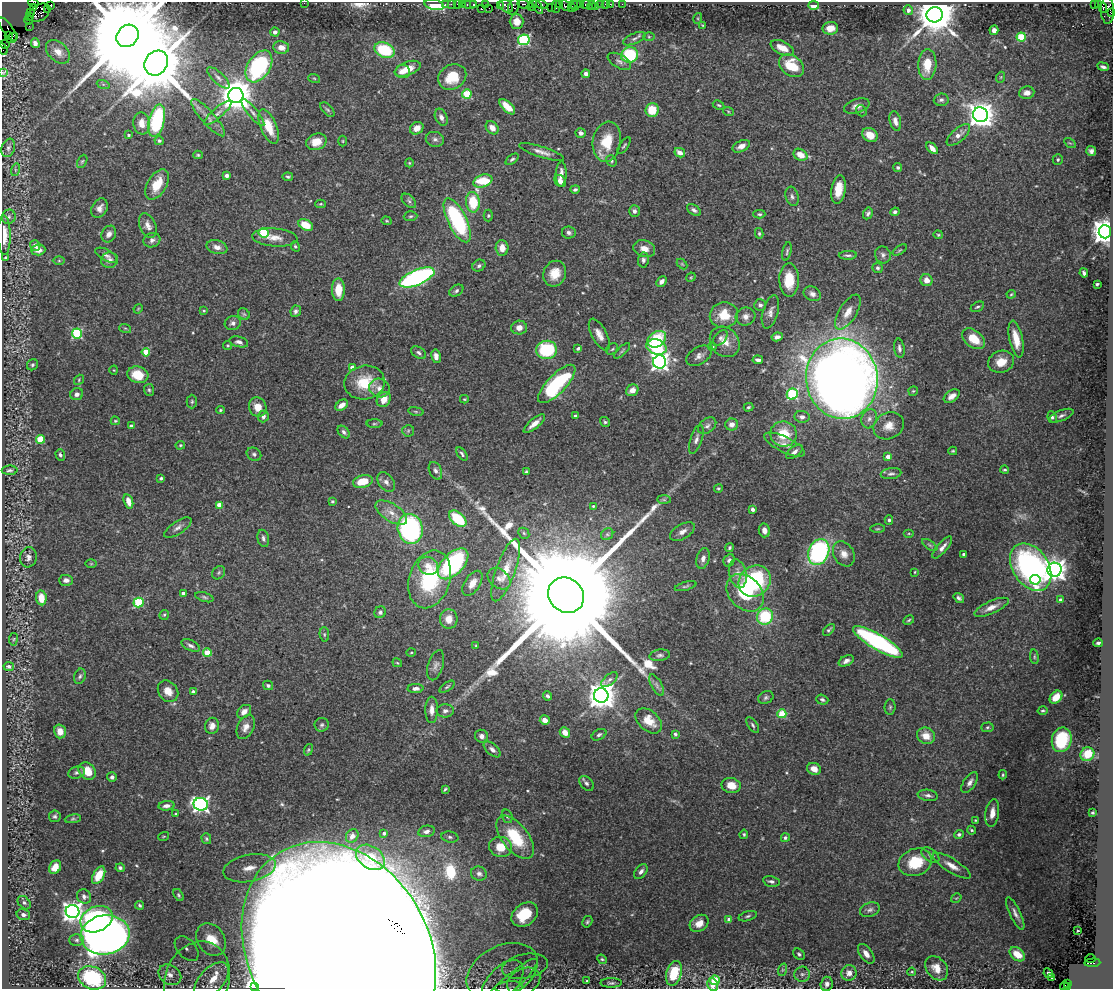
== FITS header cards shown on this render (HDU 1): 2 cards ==
NAXIS1  =                 1111
NAXIS2  =                  987

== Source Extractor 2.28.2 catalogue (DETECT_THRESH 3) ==
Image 1111 x 987 px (HDU 1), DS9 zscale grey, 1 PNG px = 1 image px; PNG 1115 x 991 px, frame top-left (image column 1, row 987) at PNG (2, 2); each listed source drawn as its Kron ellipse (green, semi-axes under 4 px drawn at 4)
Background 1.64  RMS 0.023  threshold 0.0703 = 3 sigma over >= 5 px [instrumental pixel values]
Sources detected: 513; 1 with non-positive FLUX_AUTO (blend fragments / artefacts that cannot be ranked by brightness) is neither listed nor drawn; of the other 512, the 500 brightest by FLUX_AUTO listed and drawn (12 fainter detections omitted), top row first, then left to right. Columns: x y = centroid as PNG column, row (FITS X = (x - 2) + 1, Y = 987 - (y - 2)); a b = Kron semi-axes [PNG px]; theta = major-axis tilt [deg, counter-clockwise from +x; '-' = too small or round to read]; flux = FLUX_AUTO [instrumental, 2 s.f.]
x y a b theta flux
33 3 5 3 - 130
304 3 2 2 - 11
445 4 2 2 - 39
451 4 2 2 - 31
458 4 3 3 - 160
462 4 3 2 - 68
470 4 7 3 0 140
474 4 3 3 - 100
525 4 7 3 -11 260
533 4 4 2 - 43
542 4 6 3 -18 90
559 4 3 2 - 65
573 4 3 2 - 49
580 4 3 2 - 88
586 4 5 3 - 110
600 4 3 3 - 95
605 4 2 2 - 14
610 4 3 2 - 25
622 4 2 2 - 9.7
1094 4 3 2 - 88
1098 4 3 3 - 24
50 5 4 3 - 120
434 5 10 5 -13 74
485 5 4 2 - 41
500 5 4 2 - 60
565 5 5 3 - 100
576 5 6 3 65 93
591 5 5 3 - 31
814 5 5 4 - 38
506 6 8 5 -43 250
514 6 9 5 71 210
595 6 2 2 - 18
531 7 4 2 - 50
538 7 8 3 -61 170
551 7 2 2 - 43
556 7 6 2 -89 97
571 7 3 2 - 76
33 8 3 3 - 300
489 8 2 2 - 23
1103 8 4 3 - 220
47 9 3 2 - 23
481 9 3 3 - 110
908 10 5 4 - 8.9
1107 10 13 6 -88 890
31 13 3 2 - 34
39 13 12 8 33 1000
1111 13 3 3 - 93
935 15 8 7 - 7000
30 17 3 3 - 37
698 18 5 3 - 1.7
29 20 4 4 - 87
517 21 7 7 - 16
703 25 3 3 - 1.6
29 26 2 2 - 23
830 28 8 6 6 17
8 29 14 5 -54 160
994 30 5 4 - 8.7
275 32 4 4 - 5.8
9 36 3 3 - 510
127 36 12 10 46 58000
649 37 5 3 - 1.7
1021 37 4 4 - 69
12 38 6 3 35 620
634 39 12 5 24 5.2
524 40 5 5 - 200
35 43 5 4 - 5.9
5 44 5 3 - 69
281 47 8 6 -9 12
782 48 12 6 -25 20
2 49 6 3 -55 37
385 50 10 7 -25 84
58 52 14 9 -43 14
630 55 8 7 - 96
619 61 13 6 -29 6.6
156 63 13 11 53 17000
927 64 15 9 87 32
259 66 17 11 57 200
791 66 13 10 -36 48
1103 67 6 3 -22 4.9
408 69 13 7 20 26
402 71 7 6 - 10
2 72 3 2 - 18
586 74 4 4 - 7.2
452 77 15 12 34 42
1001 77 5 3 - 1.5
218 78 14 5 -43 6.9
314 78 6 3 -19 1.9
103 84 6 4 -18 2.7
1027 93 8 6 7 9.4
467 94 5 4 - 48
236 95 7 7 - 3600
941 100 7 6 - 4.8
719 105 6 4 -26 2.3
857 106 13 7 17 9.4
507 107 10 5 -44 27
327 110 9 5 -48 2.9
652 110 7 6 - 36
728 111 5 3 - 1.7
861 111 6 5 - 2.5
218 113 17 5 41 8.1
253 113 17 5 -51 7.7
980 115 7 7 - 1900
441 117 9 6 -66 7.4
208 118 24 6 -49 14
157 121 16 7 76 160
895 121 10 5 -76 8.8
142 123 11 8 -84 15
269 127 18 8 -68 36
417 128 7 6 - 14
492 128 7 5 -48 10
581 133 5 5 - 5
128 135 3 3 - 2.1
870 135 8 6 -34 20
958 135 14 6 41 13
435 139 9 7 -14 5.9
159 141 4 4 - 2.3
343 141 5 3 - 1.5
316 142 10 8 22 23
607 142 20 14 81 46
1070 143 6 4 -31 2
624 146 10 3 55 2.6
741 146 9 5 25 11
8 148 9 6 71 5.5
932 148 7 4 -46 9.9
1091 151 5 5 - 5.2
542 152 24 5 -18 11
680 153 5 4 - 11
198 155 5 4 - 2.2
800 155 7 5 -29 19
512 159 7 4 37 3.3
1058 159 5 5 - 2.6
82 161 7 4 62 2.4
611 161 6 5 - 2.6
409 163 4 4 - 1.7
898 167 4 4 - 3.3
15 170 6 4 73 3
561 174 12 5 87 10
227 175 4 3 - 8.4
288 177 5 4 - 2.4
483 181 10 6 20 71
560 181 6 5 - 11
157 184 17 9 59 36
575 189 5 4 - 3.2
838 190 14 7 82 25
792 196 10 6 -72 5.4
409 201 8 5 -43 3.7
473 202 10 7 -84 48
321 204 5 4 - 1.9
100 208 10 7 60 9.1
694 210 8 4 -33 5
634 211 6 5 - 5.8
895 212 4 4 - 4
868 213 6 4 62 3.5
759 214 6 4 -1 2.6
411 216 7 5 3 2.9
488 216 6 4 89 2.3
9 217 7 6 - 4.8
457 220 24 9 -64 180
386 221 5 4 - 1.7
148 225 13 8 -68 10
306 225 8 5 -31 32
569 232 7 6 - 5
1105 232 6 6 - 2200
264 233 5 5 - 88
759 233 5 4 - 2.3
109 234 9 7 59 7.9
4 235 20 6 -89 23
938 235 5 3 - 1.8
275 238 23 9 -4 19
152 240 8 7 - 5.6
35 245 5 5 - 8.8
295 246 5 4 - 2.5
217 247 10 6 -13 9.4
502 248 8 6 -86 15
644 249 11 8 -18 14
38 250 7 5 3 10
900 250 8 3 33 2.1
787 251 9 3 77 2.9
106 255 12 5 -28 5.7
848 255 9 3 2 3.4
883 255 8 7 - 5.8
6 258 4 3 - 4
109 260 8 8 - 7.4
643 260 7 5 82 4.5
59 261 6 4 0 2.1
682 264 6 4 -45 1.8
479 266 7 5 33 4.3
877 268 5 5 - 3.3
1084 273 5 3 - 4.7
555 274 13 11 65 26
417 277 19 7 23 350
691 277 5 4 - 1.7
789 280 17 10 -90 38
926 280 6 6 - 12
661 282 6 4 47 7.8
1097 284 4 3 - 2.6
338 290 11 6 -89 29
456 291 8 5 34 3.7
812 294 9 7 -25 7.3
1011 294 4 4 - 1.7
760 305 6 6 - 5.2
977 307 7 4 28 3
138 309 5 3 - 1.4
204 311 4 3 - 1.5
296 311 6 5 - 4.8
770 312 17 7 74 9.5
848 312 20 8 58 20
244 314 6 5 - 2.7
724 315 14 12 12 38
746 317 10 9 - 9.7
233 323 8 7 - 5.5
125 328 6 4 -18 2
519 328 8 7 - 11
77 333 5 5 - 130
599 334 17 7 -62 13
777 337 6 4 10 6.3
720 338 9 5 47 5.1
657 339 10 7 33 70
973 339 13 8 -37 33
1016 339 19 6 -78 27
239 342 9 5 -14 5.2
725 342 16 13 -48 20
228 345 4 4 - 2.1
656 347 10 7 -18 68
712 347 4 4 - 2.4
578 348 4 3 - 2.9
899 348 10 5 -81 5.8
612 349 6 5 - 2.7
547 350 10 9 - 99
622 351 10 3 43 2.6
146 352 4 4 - 35
419 353 8 5 -34 4.5
436 356 7 4 -81 9.2
699 356 14 8 32 9.3
758 360 5 3 - 5.6
660 362 6 6 - 720
1001 362 13 11 20 22
32 365 6 5 - 3.3
352 368 4 4 - 13
114 370 4 4 - 1.6
138 375 10 8 -16 34
842 379 40 36 -83 2500
79 380 5 4 - 2.1
365 383 20 17 11 51
557 384 25 9 46 160
379 388 10 9 - 11
149 390 6 5 - 2.7
632 390 6 5 - 12
913 391 5 4 - 2
77 394 6 6 - 6.3
792 394 5 5 - 150
952 396 9 5 34 11
384 399 8 6 55 17
464 399 4 4 - 1.6
192 402 7 5 89 2.8
342 405 7 4 37 12
258 407 10 8 -65 18
749 407 5 3 - 2.3
220 410 4 3 - 1.8
416 411 8 4 -9 2.4
263 416 6 5 - 4.8
575 416 3 3 - 3
1061 416 13 5 22 5.7
802 417 7 6 - 6.2
1052 417 6 4 -82 3.4
869 419 10 7 72 8.2
115 421 4 3 - 1.6
605 422 5 4 - 2.6
374 424 8 4 1 2.4
534 424 13 5 39 13
732 424 6 6 - 11
131 426 4 3 - 4.7
707 426 10 7 39 5.8
889 426 16 13 28 20
408 431 6 5 - 2.7
344 432 7 5 -48 4.1
784 434 13 12 - 41
41 439 4 4 - 52
696 439 15 5 72 6.7
180 445 5 4 - 2
785 445 22 7 -26 14
953 451 4 3 - 1.8
794 452 9 5 37 6.8
254 454 8 6 -33 4.1
462 454 7 4 -56 3.5
60 455 6 4 -70 3.6
888 457 4 4 - 14
10 470 8 4 1 3.6
1005 470 4 3 - 1.8
435 471 9 6 -67 6.4
526 472 4 3 - 2.3
891 474 10 5 8 4.8
161 478 4 3 - 2.7
363 481 10 6 13 28
386 482 11 7 -53 7.5
718 488 4 3 - 2
664 500 7 4 -1 2.9
128 501 7 4 -73 15
332 501 4 3 - 2.4
219 505 4 4 - 26
593 506 4 4 - 2.2
753 509 4 3 - 4.5
391 513 18 8 -33 18
458 519 10 6 -41 69
889 520 4 4 - 2.9
178 528 16 6 34 7.9
410 529 15 12 -76 270
878 529 7 3 1 2.2
764 530 7 5 -76 9.2
682 532 13 7 30 9.2
524 533 6 5 - 2.8
909 533 5 3 - 1.7
607 534 6 5 - 3.6
263 538 9 5 -77 5
930 545 9 3 -34 2.7
942 547 14 5 49 8
729 548 4 3 - 2.5
819 552 13 10 67 250
844 554 13 10 -59 13
964 554 3 3 - 4.6
28 557 10 8 79 8
703 558 10 6 73 7.4
729 560 6 5 - 4.8
91 564 6 4 0 1.6
453 564 19 10 46 220
428 566 10 8 -28 15
1031 567 26 18 -56 390
506 570 33 9 70 36
1054 570 7 7 - 1200
915 572 3 3 - 1.5
219 573 7 6 - 3.3
738 574 14 8 -77 12
430 579 29 20 72 130
499 579 13 9 -38 11
66 580 7 5 -1 7
1035 580 5 5 - 44
755 581 17 14 39 180
472 583 14 7 57 14
685 586 11 3 15 2.9
183 593 4 3 - 6.9
745 593 21 15 -46 78
566 595 19 17 -41 120000
204 597 9 4 -17 3.4
41 598 7 5 -83 26
959 598 6 4 -38 4.2
1061 600 3 3 - 7
139 602 5 5 - 99
991 607 18 6 24 14
380 612 6 5 - 4.5
164 615 5 4 - 2.2
765 617 8 8 - 88
449 619 10 9 - 18
909 620 6 3 29 2.3
829 630 7 3 46 2.8
324 634 7 4 -84 2.6
13 639 6 4 81 2.3
878 642 28 7 -30 290
1098 643 5 3 - 4
190 645 10 5 -25 5.8
476 646 4 4 - 1.5
411 652 5 3 - 1.5
207 653 4 4 - 40
660 655 10 5 9 4.4
1034 657 7 3 -82 2
846 661 8 5 27 6.4
397 663 5 3 - 1.5
436 665 15 7 74 8.3
9 666 5 4 - 6
80 676 8 5 69 3.9
609 680 10 5 39 4.6
268 685 5 4 - 3.4
657 685 12 5 -61 6.3
447 687 9 3 35 2.4
415 688 8 4 3 6.6
168 691 11 9 -52 17
193 692 4 3 - 6.5
548 696 4 3 - 3.5
601 696 7 7 - 2300
1056 697 7 5 45 19
766 698 8 6 23 3.6
822 700 6 5 - 3.4
890 707 8 5 88 2.8
432 710 13 6 89 10
445 711 8 6 0 5.9
1043 711 5 4 - 2.3
244 712 8 6 40 10
782 714 4 4 - 61
545 720 5 4 - 11
649 721 15 10 -41 27
322 725 7 7 - 3.6
753 725 9 4 -54 3.7
212 726 8 7 - 10
246 727 13 8 64 13
987 727 6 4 4 2.7
60 731 7 6 - 15
565 732 6 4 -45 12
675 734 4 3 - 3
599 735 8 5 28 3.7
482 736 7 6 - 6.2
926 736 9 8 - 19
1062 740 12 9 77 88
492 749 10 5 -41 6.4
308 750 6 4 70 2.1
1087 754 7 6 - 39
814 769 7 6 - 14
87 771 9 7 -42 26
77 773 9 5 16 4.3
1003 775 4 3 - 2
112 777 5 5 - 5.2
970 782 12 6 56 8.4
586 783 8 5 -48 4.5
731 786 9 7 -12 19
445 789 4 2 - 1.9
928 795 10 5 -9 5.4
201 804 7 6 - 480
167 806 8 5 6 7.6
992 813 14 6 81 14
1092 813 3 3 - 2.3
175 814 4 3 - 1.6
55 816 6 6 - 3.1
507 816 7 5 -72 3.1
73 819 8 4 7 2.6
975 820 3 3 - 1.4
972 830 4 3 - 2.3
426 831 8 5 13 6.6
384 833 4 4 - 4.6
744 834 4 4 - 2.3
959 834 5 4 - 3.8
164 836 5 3 - 1.6
352 836 7 6 - 6.4
450 837 8 5 -9 4.3
515 837 25 13 -52 64
785 838 4 4 - 3
206 839 5 5 - 2.4
500 847 11 10 - 21
930 855 10 6 -36 5.7
370 857 16 11 -34 25
915 862 17 13 20 49
952 866 22 6 -32 15
55 867 7 5 57 15
120 868 4 4 - 3.6
250 868 26 13 11 40
641 872 8 5 52 5.8
479 874 8 7 - 5.8
99 875 10 5 61 29
771 881 8 5 -11 4.6
179 895 6 4 -55 2.5
84 896 8 6 -43 5.4
956 898 6 3 33 1.7
24 903 7 5 -48 3.3
139 905 4 4 - 2.5
870 910 10 7 20 5.5
72 912 7 6 - 1000
1015 913 18 5 -64 8.1
525 914 14 10 37 57
23 915 7 5 -15 5.7
748 916 9 4 17 3.4
96 919 17 12 23 240
729 919 4 3 - 8.7
587 922 6 4 60 2.6
699 923 10 7 36 15
1078 931 3 2 - 1.6
105 935 24 19 9 1400
77 940 7 5 1 4
211 940 17 13 -54 69
187 949 14 9 -47 19
339 950 114 90 -59 14000
799 954 6 5 - 3.3
866 954 11 6 -54 11
1017 954 8 6 -37 24
602 959 5 4 - 2.3
1091 959 5 3 - 65
1092 963 8 3 5 630
525 966 23 12 11 32
937 968 13 10 -50 21
782 970 6 4 71 2.9
502 971 38 25 27 83
912 972 4 3 - 1.8
674 973 12 7 74 64
849 973 8 7 - 11
1048 973 5 3 - 3.4
802 974 8 7 - 5.2
170 975 12 9 -34 14
92 978 14 11 -24 120
1051 978 3 3 - 5.8
197 980 39 32 67 150
211 980 22 12 48 50
715 980 5 5 - 71
587 981 3 3 - 2.1
524 982 17 13 27 26
502 983 27 15 49 46
510 983 35 8 41 30
611 983 11 4 0 3.9
1068 983 3 2 - 110
827 984 7 6 - 7.8
712 985 6 5 - 14
254 986 2 2 - 1.5
1064 986 4 3 - 69
509 987 14 6 6 11
1067 987 3 2 - 69
At the frame edge (FLAGS 8, measured only in part): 11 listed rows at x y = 33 3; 304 3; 1111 13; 5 44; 2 49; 2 72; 4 235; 339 950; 524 982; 502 983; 1067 987
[12 fainter detections neither listed nor drawn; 1 non-positive-flux detection neither listed nor drawn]